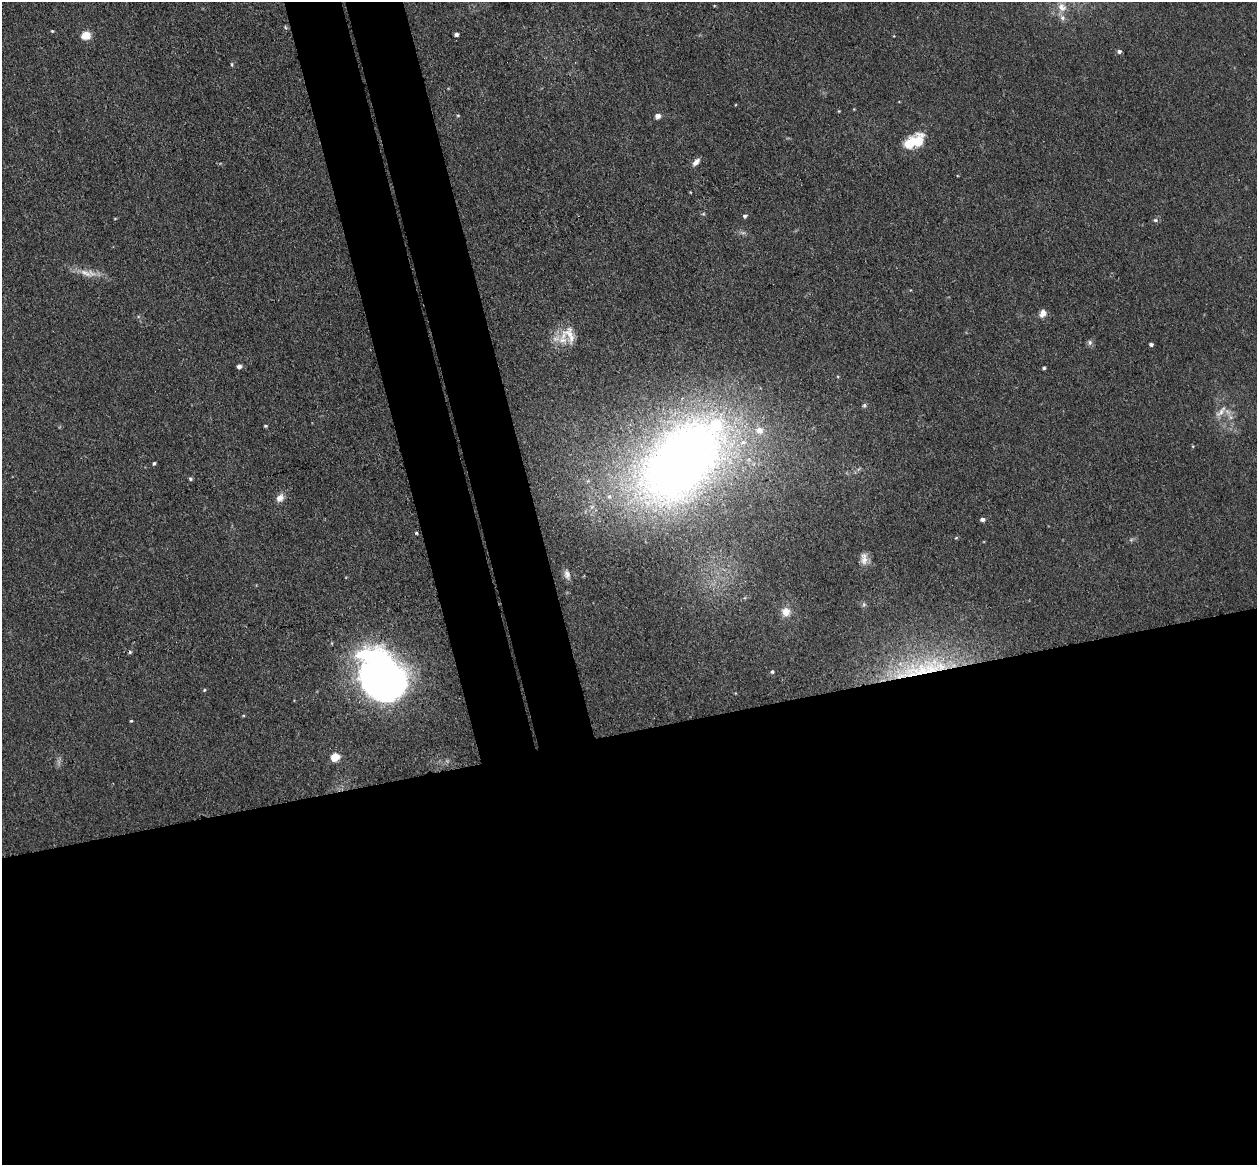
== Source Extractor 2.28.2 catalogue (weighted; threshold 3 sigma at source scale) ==
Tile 15 of 4 x 4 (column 3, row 4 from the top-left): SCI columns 2569-3823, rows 155-1317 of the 5135 x 5078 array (HDU 1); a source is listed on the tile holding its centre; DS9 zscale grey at full resolution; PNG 1259 x 1167 px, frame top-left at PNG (2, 2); no overlay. Shown black and unused: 43% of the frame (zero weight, under 3 of 4 exposures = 6% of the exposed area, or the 3 px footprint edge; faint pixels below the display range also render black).
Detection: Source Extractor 2.28.2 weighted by HDU 2 'WHT'; one run over the whole footprint, this tile lists its part. Background 0.0396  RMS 0.0045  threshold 0.0201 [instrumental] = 3 sigma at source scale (4.5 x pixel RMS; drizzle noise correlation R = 1.50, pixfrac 1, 0.05/0.05 arcsec/px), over >= 5 px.
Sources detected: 47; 1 cosmic-ray / hot-pixel residue — not listed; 4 inside a brighter listed object's ellipse — not listed separately; the other 42 listed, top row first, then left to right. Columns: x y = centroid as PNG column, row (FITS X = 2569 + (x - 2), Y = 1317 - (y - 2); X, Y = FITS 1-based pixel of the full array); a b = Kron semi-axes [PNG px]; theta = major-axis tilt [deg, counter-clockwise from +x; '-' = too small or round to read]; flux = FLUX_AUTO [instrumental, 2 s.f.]
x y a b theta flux
1062 7 14 11 -51 5.3
285 27 6 3 -71 0.51
52 31 4 4 - 0.46
456 34 4 4 - 1.3
86 35 11 9 14 5
1119 51 5 5 - 1.2
232 64 5 4 - 0.56
839 111 4 3 - 0.36
458 115 5 3 - 0.43
658 116 5 5 - 2.5
914 141 26 13 27 14
696 162 10 6 45 2.4
745 216 5 5 - 1
115 219 5 3 - 0.36
1155 220 6 5 - 0.92
86 273 22 7 -26 4.6
1043 313 11 8 62 2.5
563 340 22 11 -3 7.6
1090 342 8 6 -89 1.2
1151 344 4 3 - 1.1
239 366 5 4 - 1.9
1044 368 4 3 - 0.69
864 405 6 5 - 0.83
1221 412 22 7 48 4
265 426 4 3 - 0.55
682 460 125 74 43 380
154 463 4 3 - 0.73
190 479 5 4 - 0.75
280 498 10 8 53 3
982 519 5 4 - 1.7
416 533 4 3 - 0.49
1131 540 7 4 19 0.8
864 559 17 8 -87 3.3
567 574 13 8 -77 2.4
864 604 6 5 - 0.84
786 612 11 10 - 4.5
923 670 87 23 13 60
772 672 5 5 - 0.69
382 676 37 27 -57 420
204 690 4 3 - 0.46
131 721 4 3 - 0.44
335 757 5 5 - 17
Overlapping masked pixels (flux is a lower limit): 1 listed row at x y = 923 670